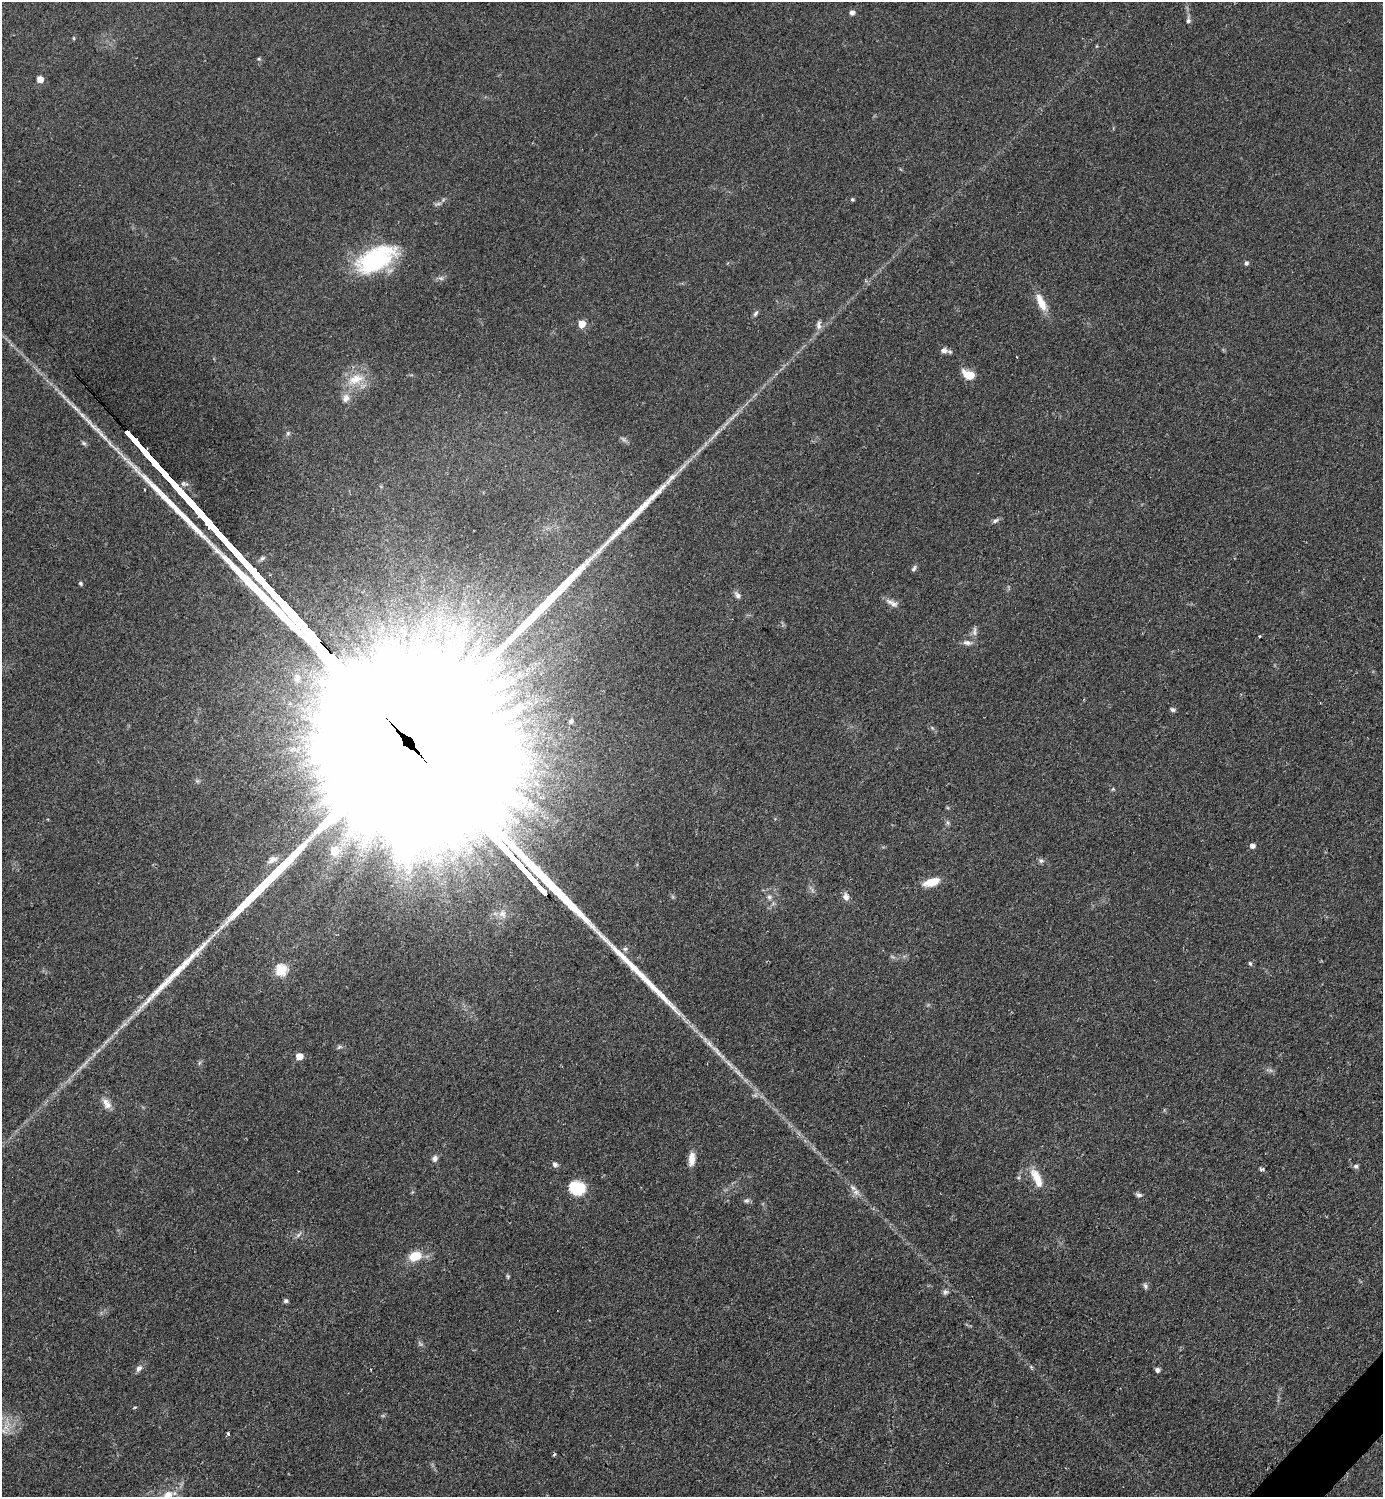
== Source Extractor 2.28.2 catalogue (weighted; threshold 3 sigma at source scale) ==
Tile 6 of 4 x 4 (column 2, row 2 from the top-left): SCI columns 1695-3075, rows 2999-4493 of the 6005 x 6005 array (HDU 1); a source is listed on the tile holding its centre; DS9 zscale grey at full resolution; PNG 1385 x 1499 px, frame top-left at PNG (2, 2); no overlay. Shown black and unused: <1% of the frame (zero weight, under 2 of 3 exposures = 1% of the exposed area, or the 3 px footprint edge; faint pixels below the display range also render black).
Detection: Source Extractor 2.28.2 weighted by HDU 2 'WHT'; one run over the whole footprint, this tile lists its part. Background 0.0799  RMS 0.0075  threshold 0.0337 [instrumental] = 3 sigma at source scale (4.5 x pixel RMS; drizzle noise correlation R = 1.50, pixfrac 1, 0.05/0.05 arcsec/px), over >= 5 px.
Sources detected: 75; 1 cosmic-ray / hot-pixel residue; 2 long thin detections or spike segments (spike, bleed or trail) — not listed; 1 inside a brighter listed object's ellipse — not listed separately; the other 71 listed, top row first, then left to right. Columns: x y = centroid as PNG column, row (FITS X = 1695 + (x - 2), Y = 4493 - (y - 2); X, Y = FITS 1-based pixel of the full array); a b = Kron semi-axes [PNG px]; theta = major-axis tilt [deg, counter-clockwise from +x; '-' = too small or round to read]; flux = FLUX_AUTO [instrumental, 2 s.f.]
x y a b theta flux
852 13 6 6 - 2.7
1188 20 8 7 - 2
74 38 4 3 - 0.9
259 59 5 5 - 0.96
40 79 5 5 - 10
852 199 4 4 - 1.3
375 259 44 23 28 81
1246 263 5 4 - 1.9
441 278 9 4 -9 1.8
1041 302 25 9 -65 11
755 313 8 5 51 1.6
582 324 5 5 - 15
819 325 13 7 88 3.2
944 351 9 8 - 3.5
1017 357 2 2 - 0.75
969 375 8 5 -26 26
355 379 26 13 21 17
346 398 12 9 66 5.3
94 427 42 6 -43 14
288 433 6 6 - 1.4
716 433 16 4 46 4.1
623 439 9 4 -36 1.8
671 479 28 7 45 9.8
995 521 9 5 35 2
914 568 9 5 63 1.7
80 583 5 5 - 1.2
737 595 10 6 -44 2.7
893 604 11 7 -14 3.7
975 631 15 4 90 2.8
1259 636 3 3 - 2.6
967 643 12 6 -5 3.5
297 678 10 8 68 3.7
1173 710 7 5 -31 1.5
571 721 6 5 - 1.6
292 749 16 9 3 8.8
948 823 6 5 - 1.4
1252 846 5 4 - 3.6
334 851 6 6 - 22
272 860 15 9 24 4.8
1041 861 7 6 - 1.9
931 882 17 7 18 14
769 897 6 6 - 1.8
846 897 9 8 - 4.1
502 914 12 8 -42 4.5
1250 963 6 4 -62 1.1
281 970 6 6 - 46
339 1047 8 5 25 1.4
299 1056 5 5 - 12
199 1063 7 4 71 1.1
107 1104 16 9 -59 5.7
435 1158 9 6 71 2.8
692 1159 16 7 85 7.5
555 1164 8 6 -25 2
1356 1166 7 6 - 1.9
1262 1169 7 4 -1 1.6
1036 1177 23 12 -66 12
577 1188 17 14 -14 24
1139 1195 8 5 -18 2.1
746 1201 8 6 18 1.8
298 1235 8 5 45 1.9
415 1256 15 11 17 14
508 1276 6 4 -82 1
1145 1286 9 6 -62 1.9
945 1292 8 6 19 2
286 1301 6 5 - 1.5
139 1368 10 6 50 3
1157 1370 5 5 - 2.2
135 1407 5 3 - 0.68
7 1426 21 7 76 7.1
228 1434 3 3 - 1.9
167 1496 20 13 60 14
Overlapping masked pixels (flux is a lower limit): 1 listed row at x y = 94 427
Isophote crosses this tile's border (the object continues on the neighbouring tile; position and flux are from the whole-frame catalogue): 1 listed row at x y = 167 1496